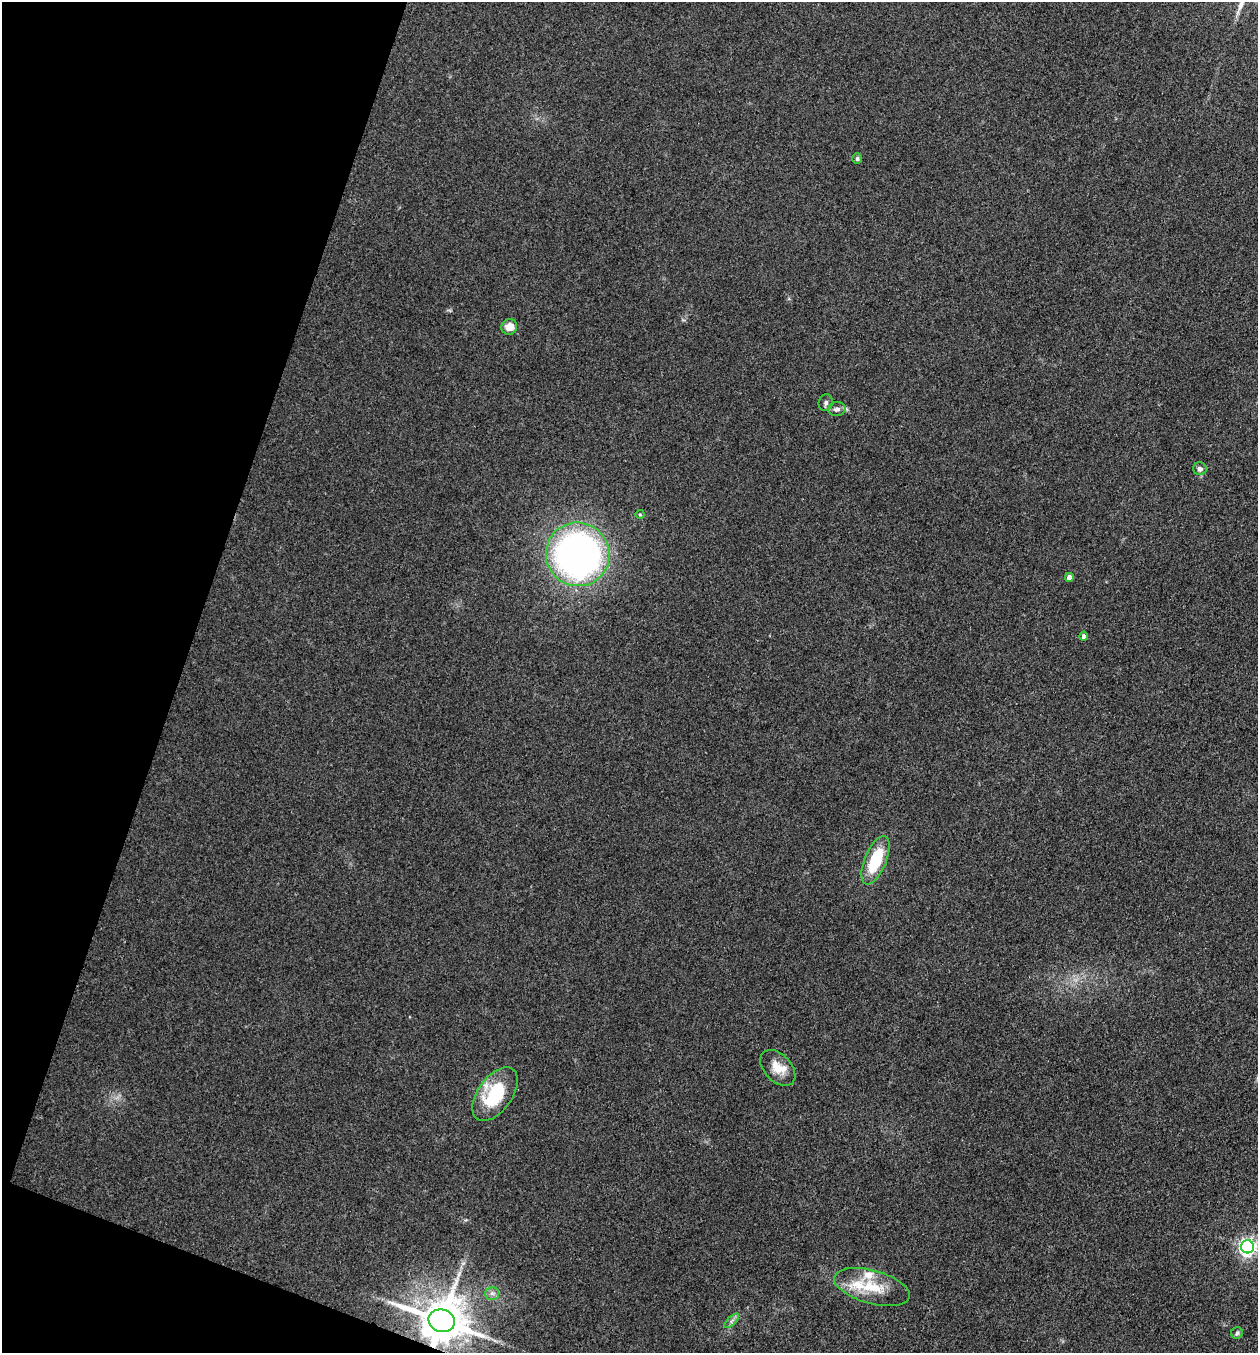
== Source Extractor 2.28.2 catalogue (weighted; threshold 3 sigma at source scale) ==
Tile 9 of 4 x 4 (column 1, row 3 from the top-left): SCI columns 135-1390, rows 1353-2703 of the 5422 x 5408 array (HDU 1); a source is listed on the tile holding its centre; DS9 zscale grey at full resolution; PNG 1260 x 1355 px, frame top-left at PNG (2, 2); each listed source drawn as its Kron ellipse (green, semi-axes under 4 px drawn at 4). Shown black and unused: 17% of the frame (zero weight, under 3 of 4 exposures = <1% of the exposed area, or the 3 px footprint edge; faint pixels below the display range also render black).
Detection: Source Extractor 2.28.2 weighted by HDU 2 'WHT'; one run over the whole footprint, this tile lists its part. Background 0.265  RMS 0.0092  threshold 0.0415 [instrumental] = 3 sigma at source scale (4.5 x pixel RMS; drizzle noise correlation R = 1.50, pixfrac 1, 0.05/0.05 arcsec/px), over >= 5 px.
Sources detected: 21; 3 inside a brighter listed object's ellipse — not listed separately; the other 18 listed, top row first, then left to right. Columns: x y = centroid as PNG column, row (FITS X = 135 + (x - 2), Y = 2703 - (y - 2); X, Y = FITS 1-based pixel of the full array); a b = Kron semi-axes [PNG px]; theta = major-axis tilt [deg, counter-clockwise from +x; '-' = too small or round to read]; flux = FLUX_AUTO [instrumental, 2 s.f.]
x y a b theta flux
857 159 5 5 - 1.8
509 327 8 7 - 11
826 403 8 7 - 3.2
837 409 9 7 2 4
1200 469 7 6 - 3
640 514 4 4 - 1
578 554 32 31 - 470
1069 577 4 4 - 7.9
1084 636 4 4 - 3.6
876 860 26 10 67 43
778 1068 21 13 -47 15
495 1094 31 17 54 54
1248 1247 6 6 - 360
872 1287 39 16 -15 32
492 1293 7 6 - 3.1
442 1321 13 11 -15 3900
732 1321 9 3 45 2.5
1237 1333 6 5 - 2
Overlapping masked pixels (flux is a lower limit): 1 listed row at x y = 442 1321